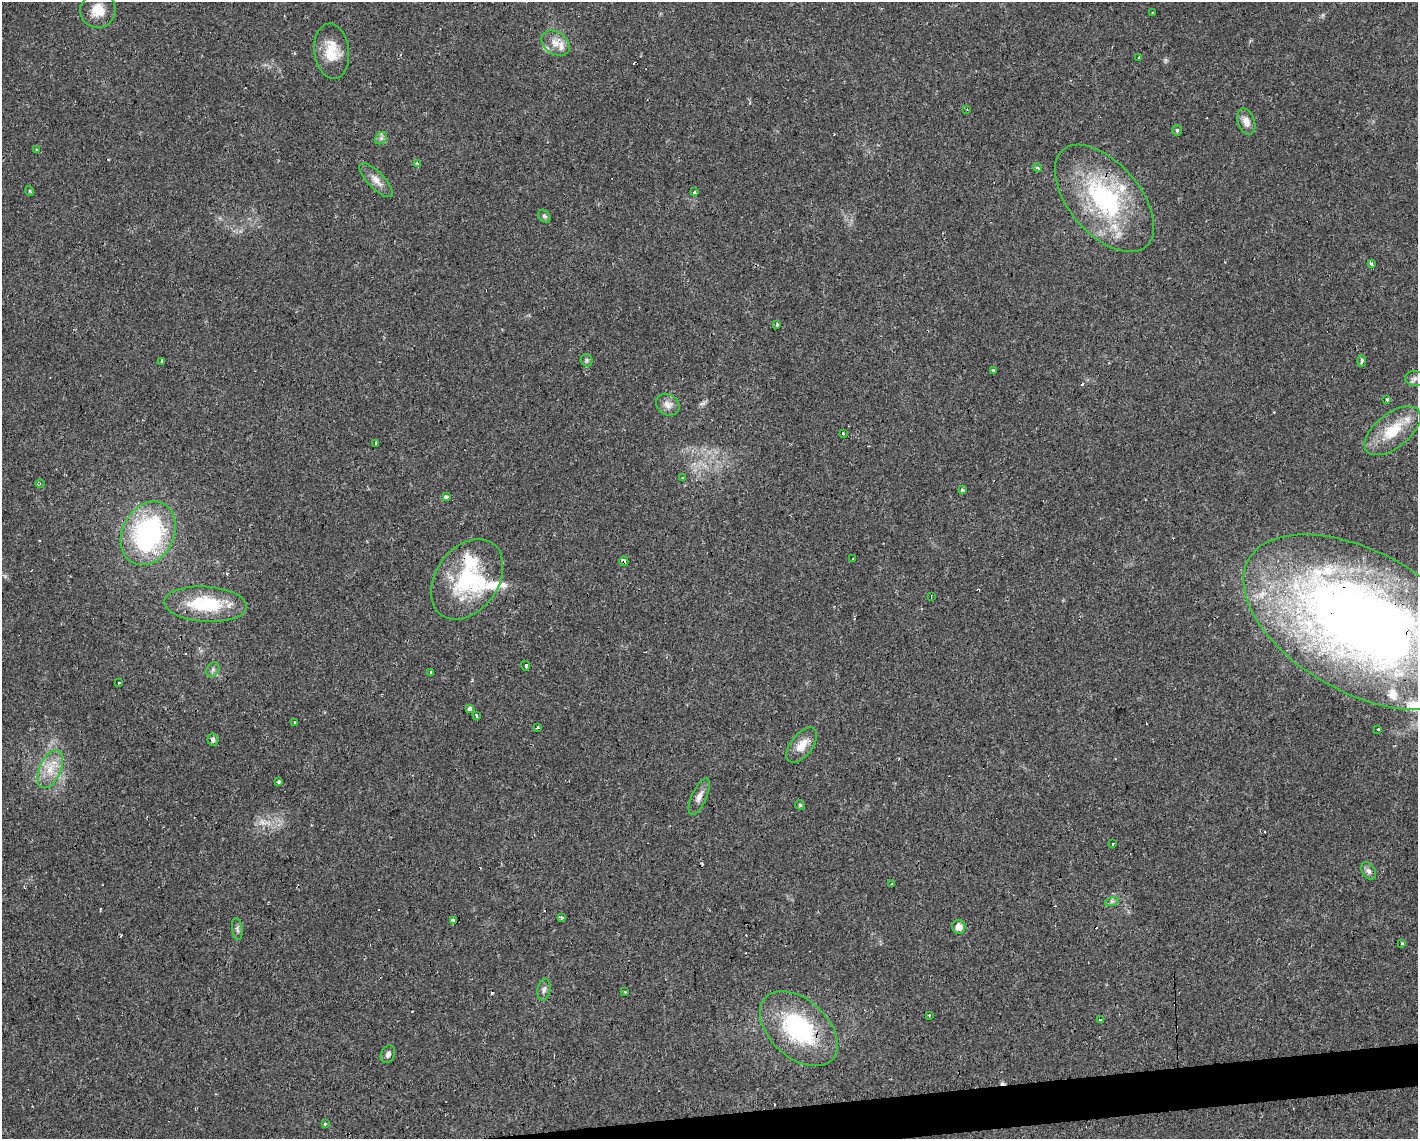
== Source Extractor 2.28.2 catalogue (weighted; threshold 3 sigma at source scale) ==
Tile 5 of 3 x 4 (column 2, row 2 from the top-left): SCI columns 1463-2878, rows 2275-3411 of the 4298 x 4548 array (HDU 1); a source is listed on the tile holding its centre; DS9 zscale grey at full resolution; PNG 1420 x 1141 px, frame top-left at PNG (2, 2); each listed source drawn as its Kron ellipse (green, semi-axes under 4 px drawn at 4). Shown black and unused: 2% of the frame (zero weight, under 2 of 3 exposures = <1% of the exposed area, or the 3 px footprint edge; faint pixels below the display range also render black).
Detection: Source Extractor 2.28.2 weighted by HDU 2 'WHT'; one run over the whole footprint, this tile lists its part. Background 0.0253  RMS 0.0033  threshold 0.0147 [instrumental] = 3 sigma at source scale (4.5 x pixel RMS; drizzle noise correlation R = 1.50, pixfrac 1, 0.0396/0.0396 arcsec/px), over >= 5 px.
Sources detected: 100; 1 too faint to see at this stretch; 19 cosmic-ray / hot-pixel residue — neither listed nor drawn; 9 inside a brighter listed object's ellipse — not listed separately; the other 71 listed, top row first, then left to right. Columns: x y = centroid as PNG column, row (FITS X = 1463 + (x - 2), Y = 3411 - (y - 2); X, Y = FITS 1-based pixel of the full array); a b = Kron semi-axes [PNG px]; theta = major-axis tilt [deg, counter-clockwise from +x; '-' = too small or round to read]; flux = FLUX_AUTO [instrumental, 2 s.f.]
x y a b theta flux
98 10 18 17 - 5.9
1153 13 3 3 - 4.4
555 43 15 11 -33 3.2
332 51 28 17 -83 7.7
1139 58 3 3 - 1.7
967 109 3 2 - 0.25
1246 122 14 8 -71 2.8
1177 130 5 4 - 0.52
381 138 7 5 45 0.79
37 149 3 3 - 1.4
417 164 3 3 - 1.2
1037 168 4 4 - 0.98
376 180 22 8 -46 2.9
30 191 5 3 - 0.29
695 192 4 3 - 0.77
1104 198 64 35 -49 48
544 216 7 5 -48 0.68
1372 263 3 3 - 11
777 325 3 3 - 0.66
587 360 6 6 - 0.71
161 361 3 3 - 1.3
1361 361 6 3 88 1.4
993 370 4 3 - 0.36
1415 378 10 7 -5 1.4
1387 399 3 3 - 0.87
668 405 12 10 -33 2.4
1393 431 33 17 38 12
844 433 3 3 - 0.6
375 444 4 3 - 3.5
683 478 4 3 - 0.84
40 484 4 3 - 0.38
962 490 3 3 - 0.95
446 497 4 3 - 2
148 533 33 26 63 56
852 559 3 3 - 2
624 561 5 3 - 4
467 579 44 31 55 31
931 596 3 2 - 0.37
205 604 41 17 -4 18
1362 622 129 70 -29 330
525 666 5 3 - 10
213 669 8 6 56 0.88
430 672 3 3 - 1.3
118 682 3 3 - 1.3
470 709 3 3 - 5.5
476 715 3 3 - 1.3
294 722 3 3 - 0.99
538 728 3 3 - 2.2
1377 730 3 3 - 2.7
213 739 6 5 - 0.96
802 745 20 11 53 4.4
50 769 20 10 66 5.5
278 782 3 3 - 2.2
699 796 20 7 66 2.1
800 805 5 4 - 0.41
1113 843 3 3 - 0.61
1369 871 10 6 -57 1.1
892 884 3 2 - 0.52
1112 901 7 4 18 0.69
561 917 3 3 - 1.2
453 920 4 3 - 4.8
959 927 7 6 - 2.3
237 929 11 5 -83 0.9
1402 943 3 3 - 1.2
544 989 11 6 80 1.1
625 992 3 3 - 1.6
929 1015 3 3 - 0.41
1100 1019 3 3 - 2.5
799 1029 46 29 -43 34
388 1054 9 7 64 1.2
325 1124 4 3 - 1.8
Overlapping masked pixels (flux is a lower limit): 2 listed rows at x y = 624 561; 1362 622
Isophote crosses this tile's border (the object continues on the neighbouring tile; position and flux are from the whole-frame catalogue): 1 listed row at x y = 1362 622